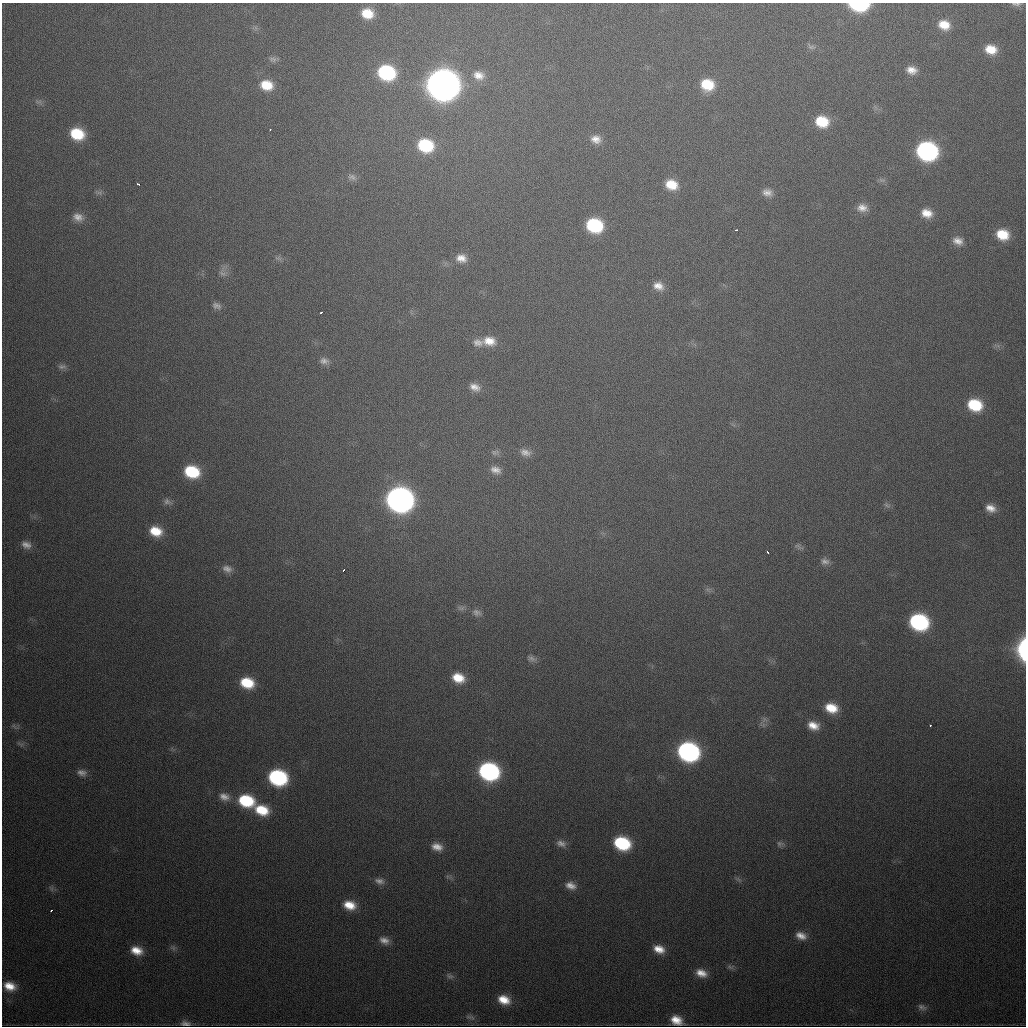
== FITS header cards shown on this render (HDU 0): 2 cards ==
NAXIS1  =                 1024
NAXIS2  =                 1024

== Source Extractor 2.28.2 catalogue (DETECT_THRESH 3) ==
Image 1024 x 1024 px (HDU 0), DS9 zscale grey, 1 PNG px = 1 image px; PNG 1028 x 1028 px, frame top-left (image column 1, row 1024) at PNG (2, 3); no overlay
Background 495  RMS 17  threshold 51.1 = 3 sigma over >= 5 px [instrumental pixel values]
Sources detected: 104; all 104 listed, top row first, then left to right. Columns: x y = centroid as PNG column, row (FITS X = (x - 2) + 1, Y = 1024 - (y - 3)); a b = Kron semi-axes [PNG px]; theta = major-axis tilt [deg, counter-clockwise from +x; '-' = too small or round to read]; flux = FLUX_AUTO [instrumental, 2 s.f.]
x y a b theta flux
1016 4 13 5 -3 3.8e+03
859 5 14 7 -3 1.1e+05
367 13 13 10 -14 2.5e+04
944 25 11 9 -20 1.8e+04
811 47 12 6 -13 4.0e+03
991 49 13 10 -15 2.2e+04
273 59 12 7 -12 4.4e+03
911 70 12 9 -10 1.1e+04
386 73 14 11 -18 1.3e+05
479 75 15 12 -14 1.4e+04
266 85 14 11 -12 2.7e+04
442 85 15 14 - 2.8e+06
707 85 13 11 -16 3.7e+04
39 102 10 4 2 2.9e+03
822 121 14 12 -16 3.8e+04
270 130 3 2 - 7.9e+02
77 134 13 10 -20 4.7e+04
596 139 13 10 -14 1.1e+04
425 145 15 12 -16 7.4e+04
927 151 14 12 -16 3.3e+05
352 177 12 8 -19 5.7e+03
882 180 10 5 -7 3.3e+03
138 184 4 2 - 2.9e+03
671 185 14 11 -19 2.6e+04
767 192 12 9 -13 8.5e+03
99 193 10 5 -22 3.1e+03
862 208 14 11 -4 1.1e+04
927 213 13 10 -18 1.6e+04
78 217 14 10 -23 9.8e+03
594 225 13 11 -17 1.0e+05
736 230 3 2 - 1.7e+03
1002 234 13 10 -17 3.0e+04
958 241 13 9 -19 1.0e+04
278 258 11 5 -12 3.6e+03
461 258 14 11 -12 1.3e+04
222 273 13 6 -20 4.9e+03
658 286 13 9 -25 1.2e+04
216 306 12 8 -20 5.1e+03
321 312 3 2 - 2.2e+03
489 341 18 12 -8 2.0e+04
478 342 14 11 -13 9.0e+03
324 361 13 9 -14 7.0e+03
62 366 13 6 8 4.3e+03
475 387 14 9 -21 1.1e+04
975 405 14 11 -16 5.5e+04
495 452 11 7 6 4.3e+03
525 452 15 9 -13 9.0e+03
496 470 13 9 -18 8.9e+03
192 472 13 10 -16 6.3e+04
399 500 15 13 -16 1.1e+06
167 501 12 8 -25 4.9e+03
887 505 11 6 -25 3.4e+03
991 508 13 10 -23 1.2e+04
156 531 14 10 -16 2.7e+04
26 545 13 10 -18 8.8e+03
799 547 13 6 -32 3.6e+03
767 552 4 2 - 2.8e+03
825 561 12 8 -7 6.2e+03
227 569 13 9 -21 7.8e+03
343 570 4 2 - 3.3e+03
461 608 11 6 6 4.2e+03
477 612 13 9 -14 6.3e+03
919 622 13 11 -18 1.9e+05
1023 649 17 8 90 9.0e+04
531 658 12 7 -20 5.0e+03
458 678 13 9 -21 2.4e+04
247 683 13 10 -16 4.0e+04
831 708 14 10 -18 2.7e+04
764 720 10 7 56 5.4e+03
930 725 3 2 - 3.8e+03
14 726 8 4 -45 2.3e+03
813 726 14 10 -19 1.5e+04
21 744 10 4 -29 2.9e+03
688 752 14 11 -19 3.7e+05
489 771 14 11 -17 2.7e+05
82 773 12 8 -14 6.6e+03
278 777 14 11 -18 1.7e+05
224 797 15 10 -18 1.0e+04
246 801 15 11 -16 6.7e+04
262 810 15 11 -19 3.6e+04
561 843 13 8 -16 7.2e+03
622 843 14 10 -20 9.0e+04
780 844 11 8 -4 4.2e+03
437 847 12 8 -16 1.1e+04
738 879 9 4 -35 2.8e+03
379 881 13 8 -14 6.7e+03
571 886 13 8 -18 9.7e+03
51 889 10 4 -55 2.7e+03
349 905 14 10 -16 2.1e+04
51 910 3 2 - 2.4e+03
801 936 14 9 -19 1.1e+04
384 940 13 9 -21 9.0e+03
173 948 8 6 -69 3.2e+03
659 949 12 8 -19 1.5e+04
137 950 13 9 -18 1.8e+04
731 967 11 6 0 3.4e+03
701 973 13 9 -20 1.3e+04
450 976 11 6 -21 4.0e+03
10 986 14 10 -18 1.9e+04
504 1000 13 9 -20 2.1e+04
922 1007 13 9 -25 6.1e+03
469 1017 9 6 -11 3.4e+03
676 1020 13 9 -27 1.8e+04
185 1023 13 6 -4 5.4e+03
At the frame edge (FLAGS 8, measured only in part): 3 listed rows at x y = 1016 4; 859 5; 1023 649